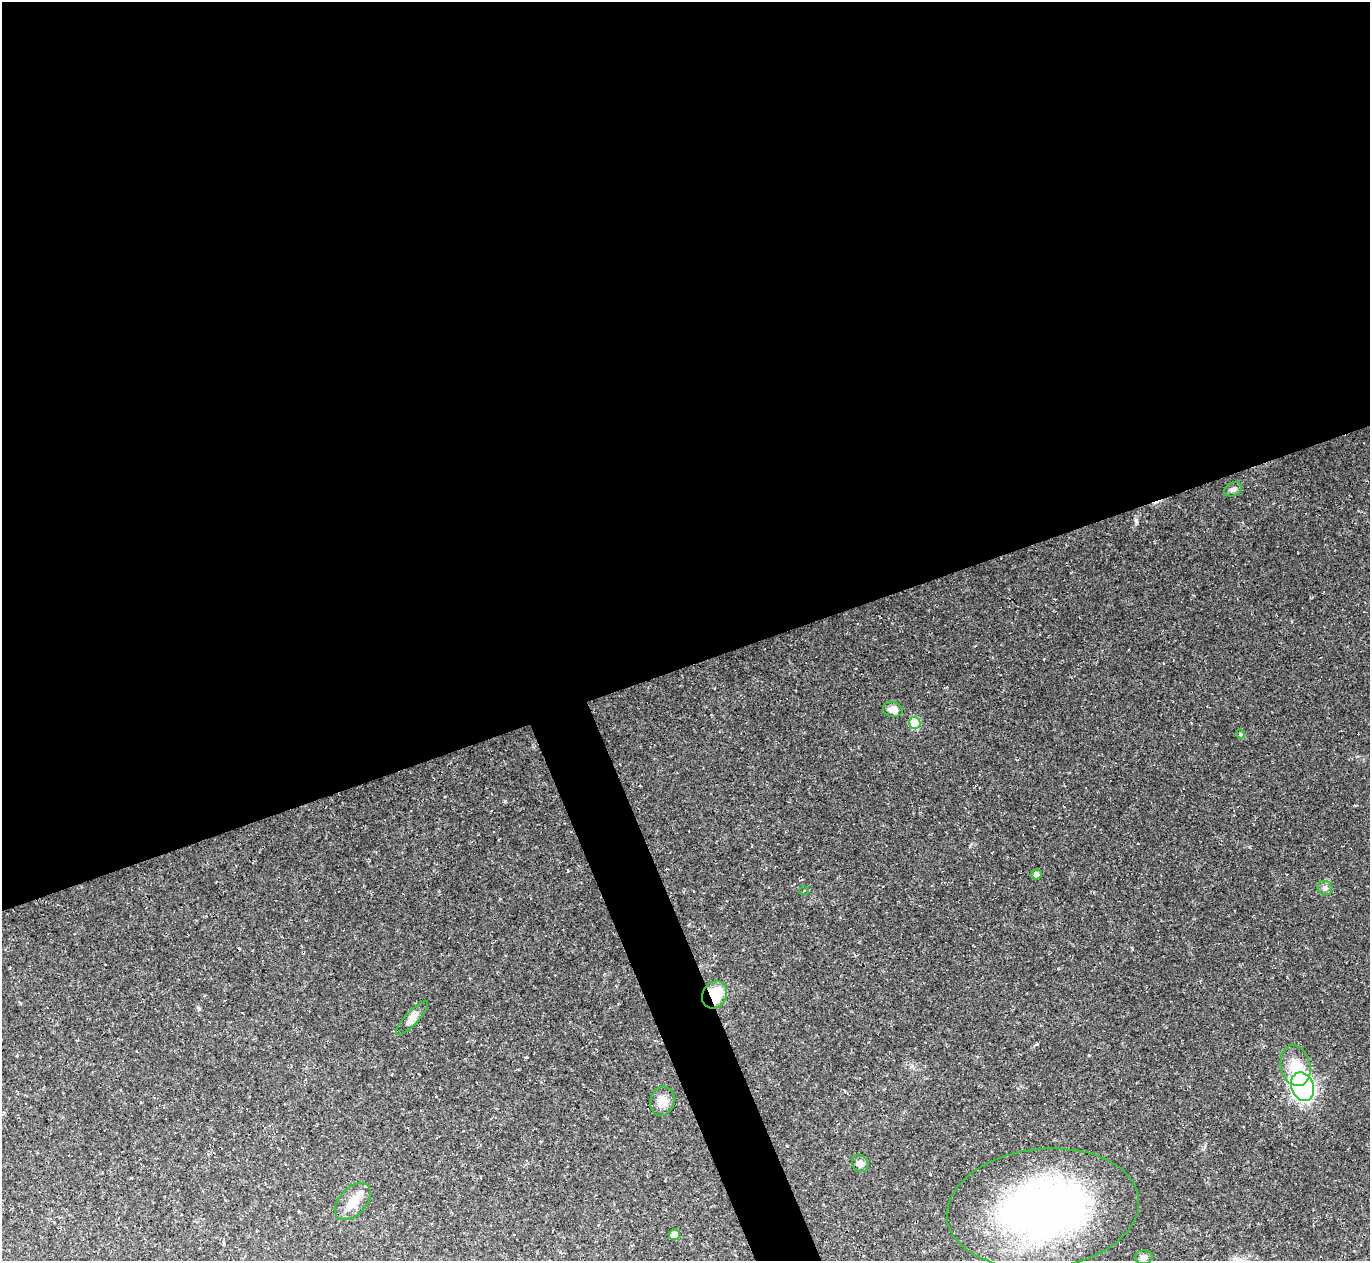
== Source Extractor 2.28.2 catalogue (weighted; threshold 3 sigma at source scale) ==
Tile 2 of 4 x 4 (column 2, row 1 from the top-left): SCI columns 1369-2736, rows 4053-5311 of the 5473 x 5459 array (HDU 1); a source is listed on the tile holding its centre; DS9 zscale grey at full resolution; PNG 1372 x 1263 px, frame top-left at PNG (2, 2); each listed source drawn as its Kron ellipse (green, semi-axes under 4 px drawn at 4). Shown black and unused: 55% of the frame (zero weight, under 2 of 3 exposures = <1% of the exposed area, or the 3 px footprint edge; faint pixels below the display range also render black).
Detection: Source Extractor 2.28.2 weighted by HDU 2 'WHT'; one run over the whole footprint, this tile lists its part. Background 0.0498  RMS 0.0071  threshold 0.0321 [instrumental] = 3 sigma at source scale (4.5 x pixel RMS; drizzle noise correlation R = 1.50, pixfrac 1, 0.05/0.05 arcsec/px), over >= 5 px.
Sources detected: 22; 5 cosmic-ray / hot-pixel residue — neither listed nor drawn; the other 17 listed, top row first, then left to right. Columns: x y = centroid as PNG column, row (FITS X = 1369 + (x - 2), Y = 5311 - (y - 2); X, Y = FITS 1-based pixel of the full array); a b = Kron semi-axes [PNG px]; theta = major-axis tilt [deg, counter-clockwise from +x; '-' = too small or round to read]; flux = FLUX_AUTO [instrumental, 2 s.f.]
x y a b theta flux
1233 489 9 6 27 2.3
893 710 10 7 -12 4.5
915 723 6 5 - 21
1241 734 4 4 - 0.81
1036 874 5 5 - 3.3
1325 888 7 6 - 2.2
804 891 5 3 - 0.81
714 995 14 12 60 22
412 1018 22 6 47 4.9
1296 1066 21 14 -77 15
1302 1087 15 11 -68 160
662 1101 15 12 73 8.8
860 1163 9 8 - 3.3
353 1202 22 13 47 11
1043 1209 96 60 6 330
674 1235 5 5 - 4.3
1144 1257 9 6 5 2.7
Overlapping masked pixels (flux is a lower limit): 1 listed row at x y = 714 995
Isophote crosses this tile's border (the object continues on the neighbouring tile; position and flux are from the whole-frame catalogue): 1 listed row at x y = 1043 1209
Unlisted compact peaks at least as high as the median listed source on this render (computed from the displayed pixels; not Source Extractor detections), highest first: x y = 1037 1044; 239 948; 505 801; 1089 1055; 199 1009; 1136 522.